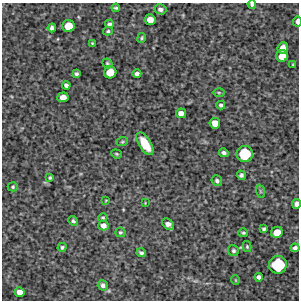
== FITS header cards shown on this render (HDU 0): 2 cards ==
NAXIS1  =                  297 /Length X axis
NAXIS2  =                  298 /Length Y axis

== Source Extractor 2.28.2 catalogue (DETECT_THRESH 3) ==
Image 297 x 298 px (HDU 0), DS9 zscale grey, 1 PNG px = 1 image px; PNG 301 x 302 px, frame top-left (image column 1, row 298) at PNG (2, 3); each listed source drawn as its Kron ellipse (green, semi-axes under 4 px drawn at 4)
Background 5090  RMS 260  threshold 788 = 3 sigma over >= 5 px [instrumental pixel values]
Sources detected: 55; all 55 listed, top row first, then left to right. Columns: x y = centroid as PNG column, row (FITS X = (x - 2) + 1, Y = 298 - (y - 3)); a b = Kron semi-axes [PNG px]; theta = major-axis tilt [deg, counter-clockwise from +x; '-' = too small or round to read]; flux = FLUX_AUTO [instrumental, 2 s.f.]
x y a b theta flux
252 4 4 4 - 36000
116 8 4 2 - 24000
160 9 6 5 - 57000
150 20 5 5 - 160000
297 21 5 2 - 66000
109 24 4 3 - 35000
68 26 6 6 - 290000
52 28 4 4 - 56000
108 31 5 4 - 25000
142 38 5 3 - 22000
92 43 3 2 - 15000
283 48 5 5 - 140000
282 56 6 5 - 220000
107 63 5 4 - 22000
293 65 3 2 - 16000
110 72 6 6 - 280000
76 74 4 3 - 36000
137 74 4 4 - 56000
66 85 4 4 - 53000
219 93 6 4 -1 24000
63 97 5 5 - 140000
221 105 4 4 - 42000
181 113 5 4 - 110000
215 123 5 5 - 170000
122 142 6 4 19 23000
145 144 13 6 -58 330000
224 153 4 4 - 47000
116 154 5 4 - 23000
245 154 8 8 - 730000
241 175 4 4 - 41000
50 177 3 3 - 25000
217 181 5 5 - 45000
13 187 5 4 - 26000
260 191 7 4 -71 26000
106 200 4 2 - 12000
145 203 2 2 - 10000
297 204 5 4 - 93000
103 218 5 4 - 22000
73 221 5 4 - 34000
168 224 7 4 -42 91000
103 225 5 5 - 100000
264 229 4 3 - 37000
120 232 5 4 - 28000
277 232 6 5 - 230000
243 233 5 4 - 27000
62 247 5 4 - 31000
247 247 5 4 - 22000
295 248 4 4 - 55000
233 251 6 5 - 36000
141 253 4 3 - 38000
278 265 9 8 - 900000
259 277 4 4 - 59000
235 280 5 3 - 13000
103 285 5 5 - 55000
20 292 5 5 - 130000
At the frame edge (FLAGS 8, measured only in part): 3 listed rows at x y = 252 4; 297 21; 297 204